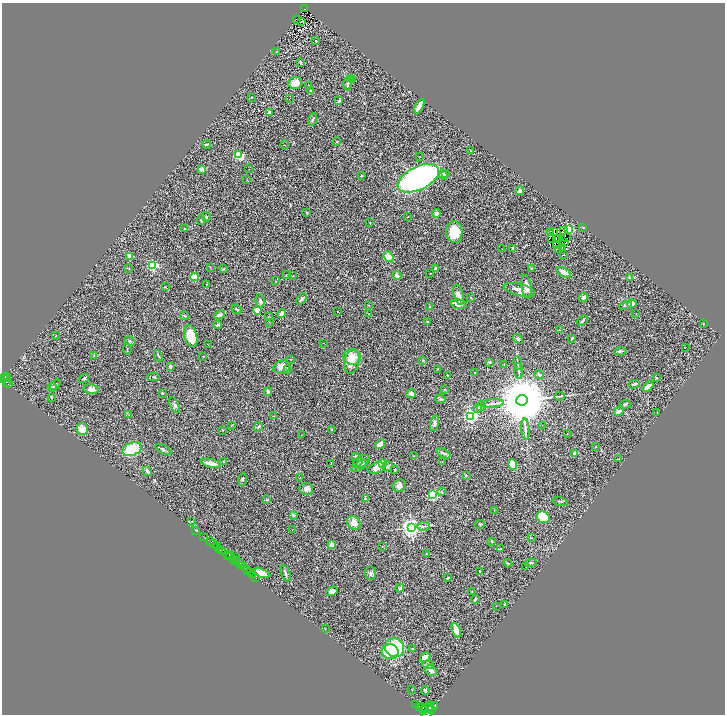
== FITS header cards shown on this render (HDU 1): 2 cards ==
NAXIS1  =                 1446
NAXIS2  =                 1424

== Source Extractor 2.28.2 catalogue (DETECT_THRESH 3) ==
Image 1446 x 1424 px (HDU 1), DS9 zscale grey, zoomed out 1/2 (1 PNG px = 2 x 2 image px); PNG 727 x 716 px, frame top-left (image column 2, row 1423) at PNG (2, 3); each listed source drawn as its Kron ellipse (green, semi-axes under 4 px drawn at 4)
Background 0.354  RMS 0.031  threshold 0.0937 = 3 sigma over >= 5 px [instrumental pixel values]
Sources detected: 314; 43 cannot appear on this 1/2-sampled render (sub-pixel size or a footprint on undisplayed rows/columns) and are neither listed nor drawn; the other 271 listed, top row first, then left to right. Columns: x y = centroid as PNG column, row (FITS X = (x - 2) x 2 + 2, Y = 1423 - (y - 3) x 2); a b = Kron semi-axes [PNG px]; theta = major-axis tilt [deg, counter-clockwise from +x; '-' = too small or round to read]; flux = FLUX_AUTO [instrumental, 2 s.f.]
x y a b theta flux
304 9 3 2 - 56
296 19 3 1 - 1.9
301 21 2 1 - 2.6
316 41 3 2 - 2.8
277 51 2 1 - 1.6
301 62 2 2 - 9.5
350 79 4 3 - 6.4
352 80 4 2 - 3.6
295 83 7 6 - 64
348 84 6 3 88 14
308 85 2 2 - 2.9
311 90 3 2 - 3.4
252 97 2 2 - 2.6
290 98 2 1 - 29
339 101 4 3 - 9.9
419 106 8 3 62 49
269 112 2 2 - 37
313 119 6 3 71 7.6
337 142 3 2 - 4
207 144 4 2 - 7.3
285 145 2 1 - 2
470 150 2 2 - 2.8
239 155 3 3 - 350
419 156 2 1 - 1.5
202 169 3 3 - 26
249 169 2 2 - 1.5
443 174 5 3 - 15
445 174 3 2 - 10
362 176 3 2 - 4
418 178 22 11 26 1500
247 180 2 1 - 1.3
520 191 4 3 - 11
306 212 3 2 - 4
436 213 4 4 - 19
206 217 5 3 - 5.6
408 217 2 1 - 3.2
201 220 4 3 - 8.3
370 222 2 2 - 3.1
583 227 3 2 - 3.2
184 228 2 2 - 2.6
563 230 2 2 - 9.1
568 230 4 3 - 690
550 231 2 1 - 24
554 231 2 1 - 2.5
454 232 11 8 -87 120
552 238 3 1 - 3.8
556 238 2 1 - 2.9
567 238 2 1 - 1.8
558 239 2 1 - 3.3
564 243 3 1 - 7.6
556 245 3 1 - 3.8
563 247 2 1 - 1.2
513 248 3 3 - 19
502 249 2 1 - 1.9
558 249 2 1 - 4
563 255 4 2 - 2.7
130 256 2 2 - 71
388 257 6 4 -48 63
153 265 3 3 - 820
210 267 3 2 - 2.9
129 268 4 2 - 3.6
531 268 3 2 - 3.3
223 269 3 3 - 5.2
436 269 2 2 - 56
563 272 8 3 -29 40
430 273 3 2 - 2
286 275 3 3 - 3.8
397 275 4 2 - 23
293 276 2 1 - 3.1
194 277 4 3 - 67
630 278 3 2 - 4.7
275 281 2 2 - 2.3
207 284 3 2 - 2.7
165 287 2 2 - 3.2
526 287 12 5 -81 43
519 290 16 6 -15 58
458 295 10 4 -74 28
471 298 3 1 - 2.4
583 298 5 3 - 22
302 299 6 4 48 11
260 301 7 4 -81 12
459 304 8 5 -6 27
632 304 5 3 - 21
369 305 2 2 - 2.9
626 306 6 2 13 6.6
430 307 2 2 - 5.3
237 309 5 2 - 5.8
257 310 4 4 - 39
337 312 2 1 - 2.2
281 313 4 3 - 31
369 314 3 2 - 3.6
636 314 2 2 - 2.2
220 315 5 4 - 11
184 316 4 2 - 4.5
269 317 3 2 - 3.5
582 321 6 3 42 9
269 322 2 1 - 1.9
427 322 3 3 - 5.3
703 323 4 2 - 3.9
217 325 4 2 - 12
559 330 2 2 - 5.2
56 336 2 2 - 3.2
191 336 11 6 -75 130
572 338 4 2 - 7
518 339 5 4 - 8.3
130 341 6 3 -20 5.6
324 343 2 1 - 2.4
208 345 3 2 - 2.3
686 347 2 1 - 60
127 349 5 2 - 3.9
620 351 6 2 6 12
94 356 3 2 - 2.9
158 356 6 2 -65 6.1
203 356 2 1 - 2
352 357 9 7 -20 55
291 359 2 2 - 2.2
423 360 3 2 - 4.4
352 361 12 7 78 94
490 362 3 3 - 8.7
518 363 7 2 -82 6.4
504 364 3 2 - 2.2
170 366 3 3 - 19
282 367 8 6 15 49
288 369 2 2 - 24
438 369 3 2 - 2.9
518 371 8 2 -85 9.5
475 372 2 2 - 3.6
447 375 3 2 - 3.2
539 375 5 3 - 16
7 376 4 3 - 310
153 377 6 2 3 6.3
656 377 3 2 - 4
6 378 4 2 - 260
84 378 5 3 - 7.2
3 379 3 2 - 470
6 382 3 2 - 180
8 384 3 2 - 150
634 384 5 3 - 11
55 385 6 3 48 8.9
648 386 6 3 41 34
52 387 4 3 - 5.1
91 389 8 5 -10 25
444 389 2 2 - 3.4
268 391 4 3 - 12
162 393 3 2 - 5.5
411 394 5 3 - 18
559 396 5 2 - 4.7
51 397 3 2 - 3.1
440 399 5 4 - 9.2
522 400 6 5 - 64000
492 404 11 2 6 16
625 404 6 3 7 8.2
174 405 9 4 -65 14
481 406 5 3 - 8.7
478 408 4 3 - 5.5
619 411 5 4 - 19
657 413 2 1 - 4.2
129 415 2 2 - 3.2
273 416 2 2 - 2.7
470 416 3 3 - 1800
434 423 8 4 77 16
231 425 3 2 - 2.3
542 425 2 2 - 1.9
258 427 5 3 - 8.3
82 429 6 5 - 58
332 429 3 2 - 3.7
525 429 10 3 -85 19
222 430 3 2 - 3.2
567 434 2 1 - 1.5
301 435 2 1 - 1.7
380 444 5 3 - 42
595 447 2 2 - 2.1
132 449 10 6 22 220
163 449 9 3 -28 10
444 453 7 3 -29 11
574 454 4 3 - 11
356 456 4 3 - 7.4
413 456 2 2 - 13
619 459 2 2 - 4.2
223 461 2 2 - 2.8
358 462 6 4 46 14
361 462 9 5 33 21
442 462 2 2 - 2.1
211 463 10 3 -13 39
331 463 3 2 - 3.8
382 463 2 2 - 140
513 464 5 3 - 87
359 466 9 4 33 15
388 466 5 4 - 9.6
376 468 9 5 16 32
395 469 4 2 - 3.7
147 471 5 3 - 17
466 475 3 2 - 2.3
299 478 3 1 - 1.9
243 480 6 3 87 6.8
399 486 7 6 - 22
306 489 7 6 - 22
441 491 4 3 - 4.8
433 495 3 3 - 520
365 499 4 3 - 10
267 500 3 3 - 6.1
560 502 7 3 -16 6.7
494 510 2 1 - 1.8
293 515 2 2 - 34
543 517 6 5 - 240
192 521 2 2 - 2.4
354 523 7 6 - 43
480 524 5 2 - 4.3
423 526 7 3 4 8
411 528 3 3 - 3800
195 530 3 1 - 23
292 530 2 1 - 7.5
204 537 2 1 - 35
531 538 3 1 - 2.2
492 541 3 2 - 4.4
211 542 3 2 - 250
214 543 2 1 - 13
331 545 2 2 - 110
217 546 4 1 - 81
382 547 2 2 - 1.8
218 548 2 1 - 26
500 549 3 2 - 5.4
220 550 2 1 - 21
222 551 2 2 - 270
229 554 2 2 - 180
426 554 2 1 - 2
228 556 4 1 - 130
230 556 2 2 - 130
235 557 3 2 - 320
233 560 4 2 - 170
236 562 3 1 - 440
240 563 3 2 - 380
508 563 4 3 - 6.1
531 563 6 2 11 6.3
240 565 2 1 - 100
242 565 3 2 - 190
526 566 2 1 - 1.7
244 567 3 1 - 32
247 571 3 2 - 440
480 571 3 2 - 4.2
250 572 2 1 - 460
261 573 8 4 -22 65
370 573 6 6 - 13
252 574 3 1 - 410
286 574 8 2 -70 9.6
255 578 3 2 - 33
448 578 4 2 - 4
400 588 4 2 - 12
332 591 6 4 27 46
472 592 3 2 - 2.4
475 599 4 3 - 6.1
505 605 4 2 - 3.9
496 606 2 1 - 1.3
325 629 2 1 - 1.9
456 630 7 3 -67 53
394 648 10 9 - 370
412 649 3 2 - 2.6
390 652 8 7 - 87
425 657 5 3 - 64
428 665 6 3 -3 11
431 671 6 4 -39 18
411 689 3 2 - 2
425 691 4 3 - 8.9
416 704 2 1 - 85
420 707 3 2 - 1800
427 707 7 3 32 1900
422 708 5 3 - 2800
430 708 3 1 - 860
431 709 2 1 - 560
424 710 2 2 - 940
429 712 12 4 48 2600
At the frame edge (FLAGS 8, measured only in part): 1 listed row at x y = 429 712
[43 sub-pixel or undisplayed-footprint detections neither listed nor drawn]